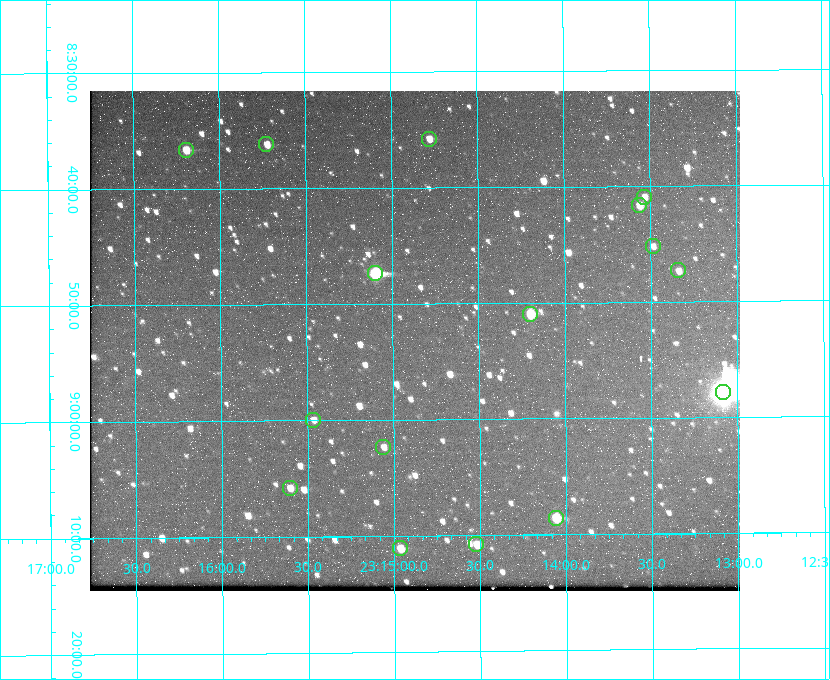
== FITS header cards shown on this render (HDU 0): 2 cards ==
NAXIS1  =                  650 / Width of table row in bytes
NAXIS2  =                  500 / Number of rows in table

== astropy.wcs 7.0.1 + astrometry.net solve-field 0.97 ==
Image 650 x 500 px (HDU 0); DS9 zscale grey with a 90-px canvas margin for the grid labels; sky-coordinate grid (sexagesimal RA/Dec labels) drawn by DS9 from the SOLVED WCS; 16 Tycho-2 reference stars matched to detected sources circled (green)
Header WCS: none
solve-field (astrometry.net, Tycho-2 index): SOLVED blind (the file carries no WCS)
Solved WCS: RA---TAN-SIP/DEC--TAN-SIP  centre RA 23:14:52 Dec +08:53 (348.72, +8.89 deg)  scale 5.17 arcsec/px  FOV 56.0' x 43.1'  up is -180 deg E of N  parity flipped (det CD > 0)
(file carries no celestial WCS; the grid is the blind solution)
Tycho-2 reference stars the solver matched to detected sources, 16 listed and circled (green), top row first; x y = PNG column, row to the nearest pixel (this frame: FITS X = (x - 90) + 1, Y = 500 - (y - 91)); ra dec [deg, ICRS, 3 dp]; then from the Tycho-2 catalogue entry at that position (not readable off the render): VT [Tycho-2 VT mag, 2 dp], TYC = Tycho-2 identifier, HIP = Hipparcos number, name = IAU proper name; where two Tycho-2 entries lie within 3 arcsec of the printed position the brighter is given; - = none
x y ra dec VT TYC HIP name
429 139 348.695 +8.597 11.30 1161-1571-1 - -
266 144 348.931 +8.603 11.18 1161-1110-1 - -
186 150 349.048 +8.610 11.72 1161-1223-1 - -
644 197 348.383 +8.682 11.92 1161-890-1 - -
639 205 348.391 +8.694 11.47 1161-728-1 - -
653 246 348.371 +8.753 12.36 1161-1249-1 - -
678 270 348.335 +8.788 11.88 1161-938-1 - -
375 273 348.775 +8.789 8.97 1161-884-1 114784 -
530 314 348.550 +8.849 10.80 1161-574-1 - -
723 392 348.271 +8.963 6.92 1161-1161-1 114608 -
313 420 348.866 +8.999 11.82 1161-694-1 - -
383 447 348.765 +9.039 11.87 1161-1547-1 - -
290 488 348.901 +9.097 11.97 1161-534-1 - -
556 518 348.514 +9.143 10.38 1161-1071-1 - -
476 544 348.631 +9.180 11.26 1161-1559-1 - -
400 548 348.741 +9.184 11.62 1161-452-1 - -